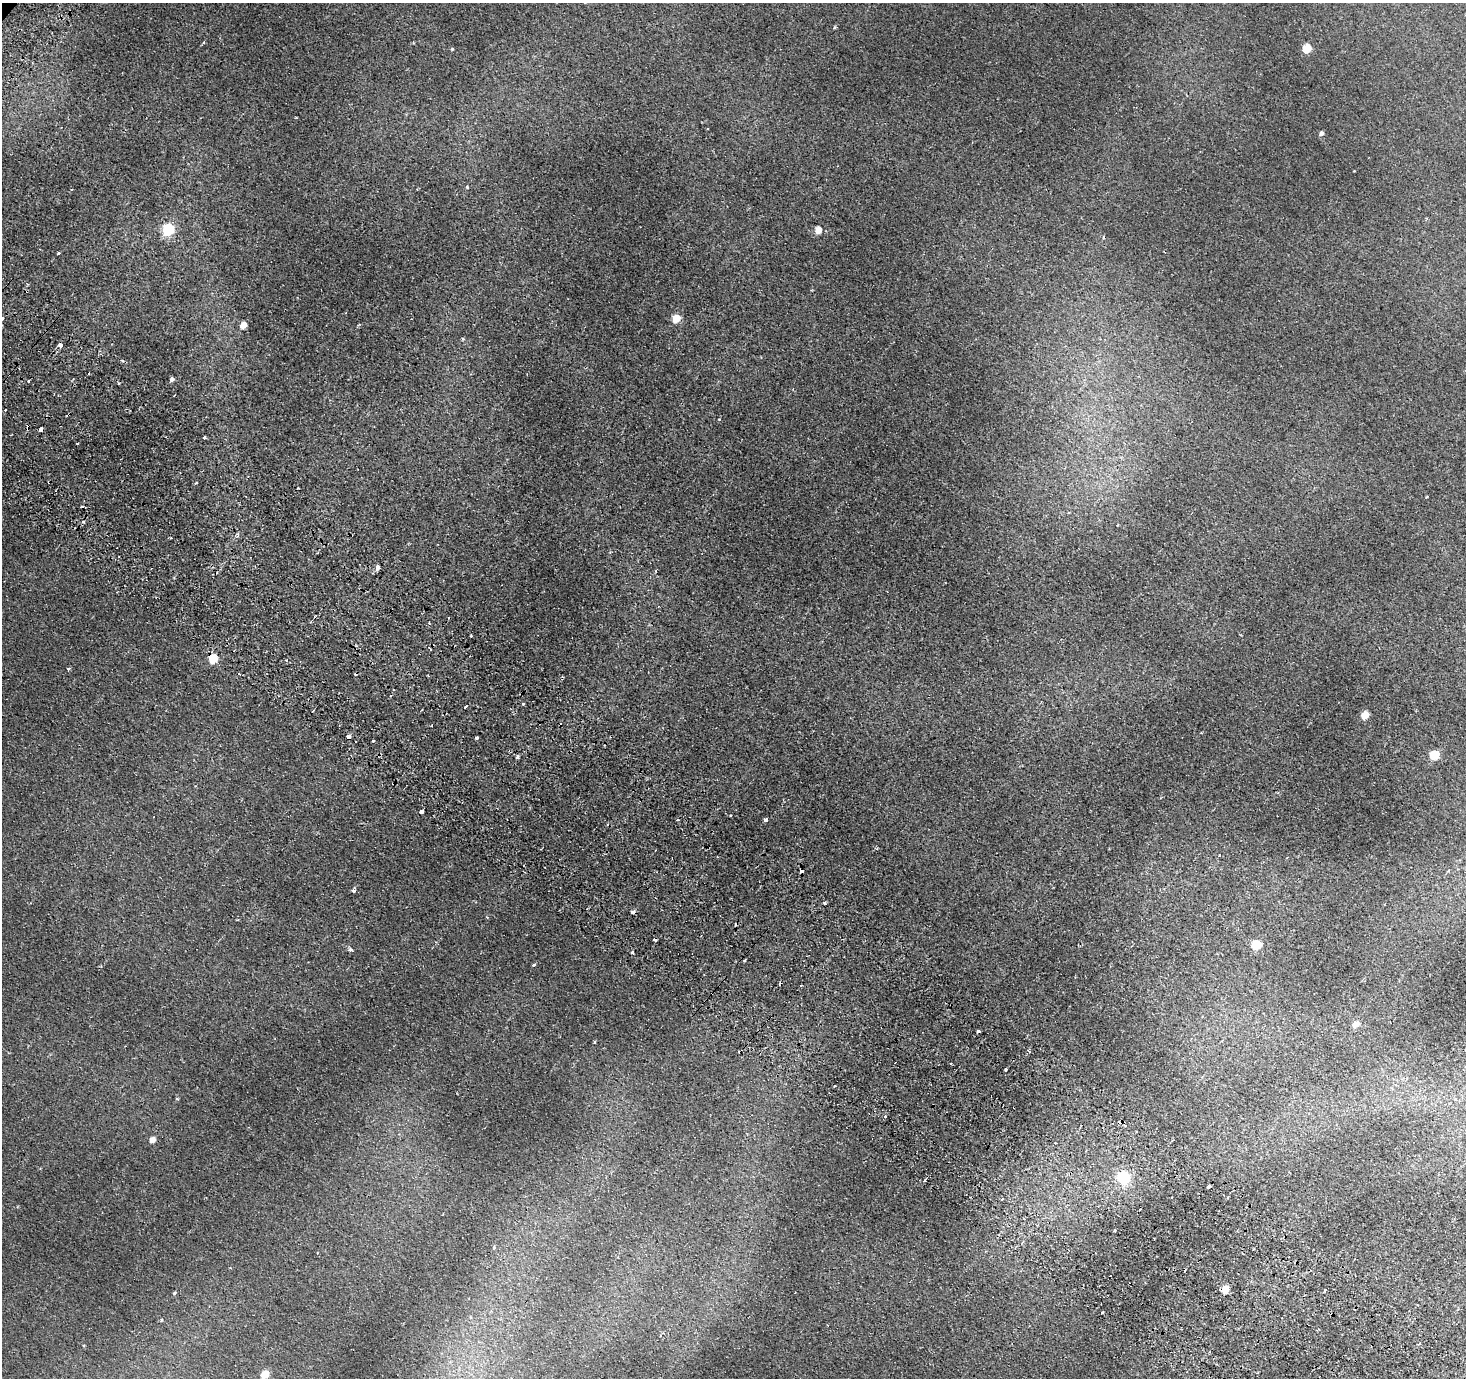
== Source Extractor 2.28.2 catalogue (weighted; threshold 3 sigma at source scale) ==
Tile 6 of 4 x 4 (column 2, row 2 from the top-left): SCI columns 1591-3054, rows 3130-4505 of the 6109 x 6117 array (HDU 1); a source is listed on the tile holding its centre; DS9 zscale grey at full resolution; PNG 1468 x 1380 px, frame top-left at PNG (2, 3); no overlay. Shown black and unused: <1% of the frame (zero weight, under 2 of 3 exposures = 6% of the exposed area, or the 3 px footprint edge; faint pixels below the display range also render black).
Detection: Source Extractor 2.28.2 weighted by HDU 2 'WHT'; one run over the whole footprint, this tile lists its part. Background 0.00667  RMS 0.004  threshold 0.0181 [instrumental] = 3 sigma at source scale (4.5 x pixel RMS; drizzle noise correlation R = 1.50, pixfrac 1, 0.05/0.05 arcsec/px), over >= 5 px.
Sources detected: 94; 21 cosmic-ray / hot-pixel residue — not listed; the other 73 listed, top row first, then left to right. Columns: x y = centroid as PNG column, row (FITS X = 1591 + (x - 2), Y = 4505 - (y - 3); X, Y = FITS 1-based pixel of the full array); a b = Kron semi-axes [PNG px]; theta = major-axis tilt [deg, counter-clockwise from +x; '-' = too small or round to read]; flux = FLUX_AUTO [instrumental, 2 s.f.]
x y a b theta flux
834 27 5 3 - 0.37
203 42 4 3 - 0.33
1307 48 5 5 - 14
452 49 4 4 - 0.39
1321 133 5 4 - 1.7
467 187 4 3 - 0.35
168 229 6 5 - 45
818 230 5 4 - 7.9
59 253 3 3 - 1.4
2 318 4 3 - 1.5
676 318 5 5 - 11
243 325 5 4 - 6.5
463 339 3 3 - 0.53
60 345 4 4 - 1.9
88 373 3 3 - 0.77
172 379 4 4 - 1.5
29 381 3 3 - 1.4
5 410 3 2 - 0.67
719 419 3 3 - 0.3
41 429 4 3 - 2.3
205 437 3 3 - 1.2
77 443 3 2 - 0.43
83 522 5 3 - 0.49
1117 525 4 2 - 0.27
237 534 4 4 - 0.59
378 567 4 4 - 3.4
314 617 3 2 - 0.86
471 636 2 2 - 0.35
213 659 5 5 - 17
69 669 3 3 - 1.1
523 704 3 3 - 0.55
466 706 4 3 - 2
1365 715 5 4 - 9.8
348 737 4 3 - 2.3
477 738 3 3 - 0.75
1434 755 5 5 - 21
517 757 4 3 - 2.3
421 811 4 3 - 3.4
731 816 3 3 - 2.3
766 819 4 4 - 0.9
1219 855 3 2 - 0.3
801 871 3 3 - 1.6
1448 871 4 4 - 0.34
354 891 3 3 - 1.5
824 903 3 3 - 0.73
633 912 4 4 - 1.8
655 940 3 3 - 0.75
1256 945 5 5 - 25
351 950 4 3 - 1.2
632 952 3 3 - 1.2
534 965 4 3 - 0.52
801 985 2 2 - 0.51
1356 1024 5 4 - 4.3
978 1031 3 3 - 1.2
594 1042 3 2 - 0.45
1005 1069 3 3 - 1
177 1098 3 3 - 0.54
885 1116 3 3 - 0.71
152 1140 5 4 - 3.9
1124 1177 6 6 - 47
924 1180 4 3 - 0.53
1209 1186 4 3 - 1.3
1228 1197 2 2 - 0.35
1002 1199 4 3 - 0.36
1140 1209 2 2 - 0.49
1115 1230 3 3 - 1.3
494 1247 3 3 - 1.1
1225 1290 5 5 - 12
1325 1290 3 2 - 0.54
174 1293 4 3 - 0.46
161 1320 4 3 - 0.48
827 1325 3 2 - 0.24
265 1375 5 5 - 8.9
Overlapping masked pixels (flux is a lower limit): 6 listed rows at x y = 41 429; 213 659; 348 737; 801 871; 633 912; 1225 1290
Isophote crosses this tile's border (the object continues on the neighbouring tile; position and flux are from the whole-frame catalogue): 1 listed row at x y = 2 318